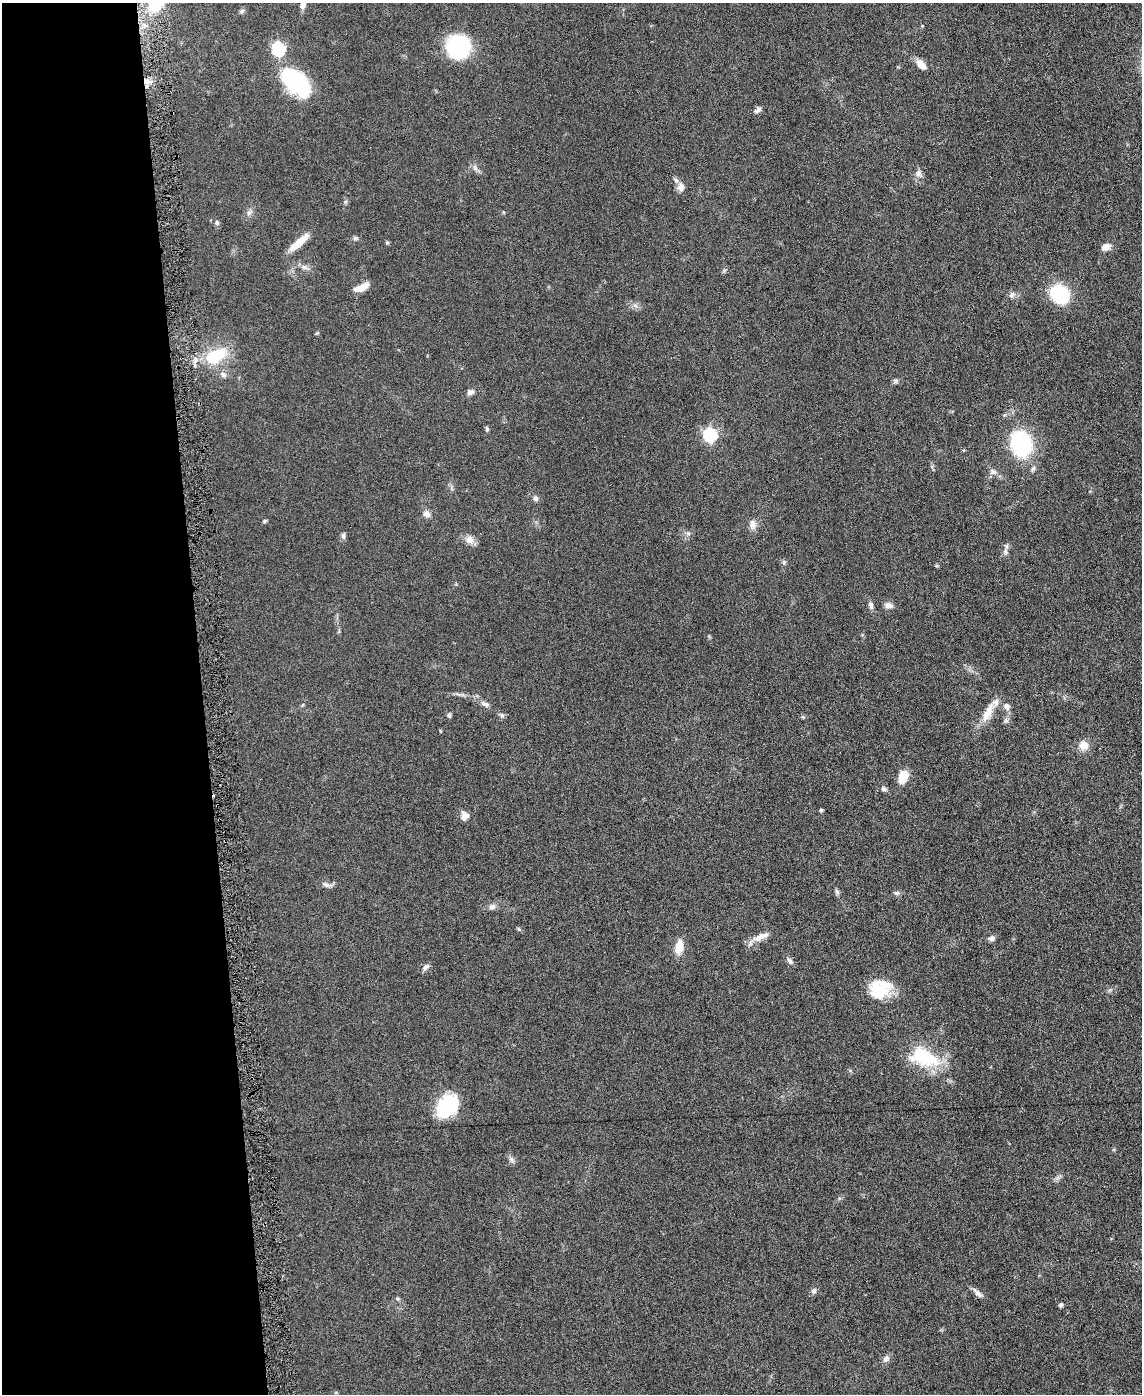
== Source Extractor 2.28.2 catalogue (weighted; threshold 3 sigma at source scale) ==
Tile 5 of 4 x 3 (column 1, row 2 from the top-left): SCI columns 1-1140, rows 1519-2910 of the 4565 x 4533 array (HDU 1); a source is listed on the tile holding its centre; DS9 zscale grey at full resolution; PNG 1144 x 1396 px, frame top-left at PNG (2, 3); no overlay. Shown black and unused: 18% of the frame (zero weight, under 3 of 6 exposures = <1% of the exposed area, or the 3 px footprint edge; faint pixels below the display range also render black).
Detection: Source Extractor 2.28.2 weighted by HDU 2 'WHT'; one run over the whole footprint, this tile lists its part. Background 0.0616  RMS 0.0057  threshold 0.0235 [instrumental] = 3 sigma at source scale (4.09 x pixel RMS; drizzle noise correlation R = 1.36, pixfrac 0.8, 0.05/0.05 arcsec/px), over >= 5 px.
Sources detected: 75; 1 inside a brighter object's white glare — not listed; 3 inside a brighter listed object's ellipse — not listed separately; the other 71 listed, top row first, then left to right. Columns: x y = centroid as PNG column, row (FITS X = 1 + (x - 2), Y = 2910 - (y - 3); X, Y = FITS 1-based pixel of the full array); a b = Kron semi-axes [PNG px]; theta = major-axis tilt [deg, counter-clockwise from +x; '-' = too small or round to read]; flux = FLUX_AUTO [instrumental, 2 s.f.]
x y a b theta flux
303 5 8 7 - 2.4
242 11 7 5 23 1
458 46 18 17 - 54
278 49 6 6 - 65
921 65 14 8 -44 4.3
293 79 28 22 -71 39
147 81 10 6 -35 2.8
758 110 9 6 35 1.8
475 168 9 3 -85 1.1
918 174 9 8 - 2
681 187 10 8 85 2.8
503 212 5 3 - 0.42
249 213 7 6 - 1.5
217 223 7 6 - 1.2
355 238 7 5 4 1
299 242 24 8 41 9.5
387 243 5 5 - 0.65
1105 247 8 6 22 4.6
304 267 8 6 -1 1.8
724 270 5 5 - 0.82
361 288 17 7 37 4.9
1060 294 16 13 -51 40
1012 295 10 7 46 1.9
215 356 30 16 30 21
223 374 9 7 -21 1.9
895 381 7 4 71 0.86
470 392 8 7 - 1.7
487 428 8 4 -89 0.73
710 435 6 6 - 77
1021 444 25 19 -74 48
993 472 10 7 -27 2.2
536 498 8 6 -45 1.3
427 514 9 8 - 2.4
264 521 5 4 - 0.73
753 524 12 8 -80 2.8
688 533 7 4 -1 1
343 536 9 5 -90 1.3
469 540 11 11 - 3.3
1006 546 9 5 -73 1.5
784 562 6 5 - 0.94
871 605 10 5 -73 1.8
888 605 9 6 -7 2.7
485 704 13 6 -23 2.2
1006 706 9 7 -54 2.6
988 713 29 10 63 8.2
449 715 6 5 - 0.95
502 715 7 5 -67 1.2
803 717 4 4 - 0.59
1006 720 7 5 -45 1.2
1084 745 10 10 - 5.1
903 777 14 10 69 7.5
884 789 6 5 - 1.4
821 810 4 3 - 0.91
464 816 10 8 -74 3.3
326 884 11 6 -23 1.9
896 893 7 5 -19 1.1
492 907 8 7 - 2.1
759 937 17 9 31 4.8
992 938 8 6 19 1.8
679 947 16 9 77 6.7
789 960 9 6 -57 1.6
426 967 10 5 41 1.6
880 989 25 20 33 20
924 1057 34 18 -20 29
447 1106 26 17 47 29
511 1159 7 5 -47 1.3
814 1291 7 6 - 1.6
978 1294 14 6 -39 2.2
397 1298 7 3 -19 0.73
1061 1305 6 5 - 0.84
886 1359 9 7 55 2.2
Overlapping masked pixels (flux is a lower limit): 1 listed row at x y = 147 81
Isophote crosses this tile's border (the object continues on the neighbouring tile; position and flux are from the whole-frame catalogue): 1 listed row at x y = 303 5